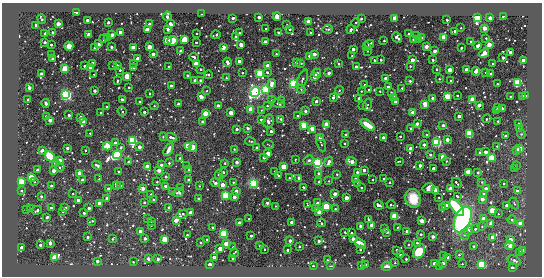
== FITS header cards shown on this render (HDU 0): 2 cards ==
NAXIS1  =                  540 / length of data axis 1
NAXIS2  =                  274 / length of data axis 2

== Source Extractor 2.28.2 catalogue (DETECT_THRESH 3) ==
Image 540 x 274 px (HDU 0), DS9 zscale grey, 1 PNG px = 1 image px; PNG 544 x 278 px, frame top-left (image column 1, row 274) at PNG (2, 3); each listed source drawn as its Kron ellipse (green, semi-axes under 4 px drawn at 4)
Background -19.9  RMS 180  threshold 547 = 3 sigma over >= 5 px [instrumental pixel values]
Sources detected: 572; of the 572, the 500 brightest by FLUX_AUTO listed and drawn (72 fainter detections omitted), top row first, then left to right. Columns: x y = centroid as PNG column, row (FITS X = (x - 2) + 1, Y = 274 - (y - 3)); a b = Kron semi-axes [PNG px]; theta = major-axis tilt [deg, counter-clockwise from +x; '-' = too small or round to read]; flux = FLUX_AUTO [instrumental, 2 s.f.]
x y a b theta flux
77 13 3 3 - 7.7e+04
202 14 3 2 - 5.2e+04
167 16 5 3 - 1.4e+05
503 16 4 2 - 1.6e+04
259 17 3 3 - 1.6e+05
277 17 4 4 - 1.2e+05
233 18 3 3 - 6.0e+04
395 18 3 3 - 8.9e+05
477 18 3 3 - 6.4e+06
490 18 3 3 - 2.6e+05
42 19 4 3 - 3.8e+04
361 19 3 2 - 2.0e+04
87 20 3 3 - 9.1e+04
447 20 3 3 - 4.0e+04
108 22 3 3 - 6.4e+04
309 22 3 3 - 9.9e+05
170 23 4 3 - 1.2e+05
356 23 4 2 - 1.8e+04
58 24 3 3 - 4.7e+05
149 24 4 3 - 3.8e+04
36 25 4 3 - 7.4e+04
287 25 3 2 - 1.8e+04
461 28 3 2 - 1.4e+04
484 28 3 3 - 4.7e+05
168 29 3 3 - 3.3e+04
266 29 3 2 - 1.7e+04
290 29 3 3 - 3.6e+04
328 29 5 2 - 1.4e+04
147 30 3 3 - 6.8e+05
351 30 4 3 - 4.7e+04
455 31 3 3 - 6.4e+04
53 32 3 3 - 2.8e+04
120 32 3 3 - 2.6e+05
45 33 3 2 - 2.9e+04
197 33 3 3 - 2.0e+04
239 33 3 2 - 1.5e+04
278 33 3 2 - 1.3e+04
311 33 3 2 - 1.6e+04
409 34 3 2 - 2.6e+04
89 35 3 3 - 3.4e+05
112 35 3 3 - 2.0e+05
216 35 4 3 - 2.8e+04
235 36 3 2 - 1.3e+04
417 36 3 2 - 1.1e+04
108 37 4 3 - 3.3e+04
397 37 6 4 -49 1.2e+05
444 37 3 3 - 1.2e+06
422 38 3 3 - 9.1e+04
486 38 3 2 - 1.4e+04
103 39 4 3 - 1.7e+04
185 39 3 3 - 1.7e+06
414 39 3 3 - 1.8e+05
419 39 3 3 - 5.2e+04
167 40 3 3 - 1.3e+06
173 41 5 5 - 2.4e+05
384 41 3 2 - 2.1e+04
471 41 3 2 - 2.2e+04
45 42 3 3 - 8.6e+04
196 42 3 2 - 2.6e+04
265 42 3 3 - 9.6e+04
98 44 3 3 - 1.4e+05
369 44 5 3 - 9.6e+04
51 45 3 3 - 4.3e+04
241 45 3 3 - 4.3e+05
489 45 3 3 - 5.3e+05
69 46 4 4 - 1.0e+05
426 46 3 3 - 2.3e+05
477 46 4 3 - 1.4e+05
111 47 3 3 - 6.1e+04
133 47 3 3 - 6.0e+05
149 47 3 3 - 5.8e+05
223 47 3 3 - 5.6e+05
367 47 3 3 - 4.3e+04
95 48 3 3 - 5.3e+04
461 48 3 2 - 3.5e+04
353 49 3 3 - 1.6e+05
180 51 3 3 - 4.6e+04
367 51 3 2 - 1.6e+04
435 51 3 3 - 1.9e+05
510 52 3 3 - 2.1e+05
484 53 5 3 - 5.9e+05
51 54 2 2 - 1.2e+04
153 54 3 3 - 2.0e+05
276 54 3 3 - 2.1e+04
314 54 3 3 - 2.4e+05
309 56 3 3 - 5.0e+04
352 56 3 2 - 2.1e+04
194 57 5 3 - 4.7e+04
137 58 3 3 - 1.5e+05
503 58 3 3 - 8.9e+04
52 59 3 3 - 4.8e+04
375 60 3 3 - 6.7e+04
381 60 3 3 - 4.0e+04
412 60 3 3 - 3.1e+05
433 60 3 3 - 4.4e+04
523 60 3 3 - 5.3e+04
239 61 3 3 - 2.1e+05
227 62 4 3 - 1.4e+05
93 63 3 3 - 5.1e+05
133 63 3 3 - 4.9e+04
296 63 3 3 - 1.2e+05
301 63 3 3 - 2.9e+04
196 64 3 3 - 8.2e+05
338 64 3 3 - 2.7e+04
493 64 3 3 - 2.7e+04
117 65 3 3 - 4.0e+04
84 66 3 2 - 2.6e+04
113 66 2 2 - 1.2e+04
169 66 3 2 - 1.5e+04
268 66 3 3 - 4.3e+05
356 66 3 3 - 5.5e+04
410 66 3 3 - 1.5e+04
134 67 4 3 - 2.4e+05
90 68 3 2 - 3.0e+04
65 69 3 3 - 3.7e+06
201 69 3 3 - 2.6e+04
436 69 3 3 - 2.2e+04
120 70 3 2 - 4.1e+04
450 70 3 3 - 4.9e+05
466 70 3 3 - 3.4e+05
476 71 4 3 - 2.0e+05
267 72 3 3 - 2.4e+04
486 72 3 2 - 1.6e+04
242 73 3 2 - 1.8e+04
260 73 4 3 - 3.3e+06
317 73 5 3 - 3.2e+05
329 73 3 3 - 9.6e+04
42 74 3 3 - 2.6e+05
94 74 2 2 - 1.2e+04
490 74 3 3 - 5.4e+04
188 75 3 3 - 5.6e+04
208 75 4 3 - 2.8e+04
127 76 3 3 - 1.3e+06
315 76 3 3 - 4.8e+05
226 78 3 3 - 1.7e+04
386 78 3 3 - 2.0e+05
302 79 10 4 67 3.0e+04
439 79 3 3 - 1.6e+04
118 80 3 3 - 2.9e+04
195 80 3 3 - 1.5e+05
200 80 3 3 - 5.2e+04
451 80 3 3 - 4.1e+04
410 81 3 3 - 3.7e+04
293 83 4 3 - 5.6e+06
517 83 4 3 - 4.4e+06
272 84 5 3 - 2.7e+05
497 84 3 2 - 1.3e+04
365 85 3 3 - 3.8e+04
171 86 4 3 - 5.8e+04
129 87 3 2 - 2.4e+04
388 87 3 3 - 6.6e+04
29 88 3 3 - 2.4e+05
402 88 3 2 - 1.9e+04
265 89 3 3 - 6.5e+06
301 89 4 3 - 1.6e+04
368 89 3 3 - 1.6e+04
339 90 4 4 - 1.1e+04
95 91 3 3 - 1.3e+05
207 91 3 2 - 1.2e+04
361 91 3 3 - 1.2e+04
380 91 3 3 - 1.3e+04
255 92 5 4 - 5.1e+06
391 92 3 3 - 1.5e+04
149 93 3 2 - 1.4e+04
65 95 4 4 - 4.8e+06
457 95 3 3 - 2.3e+04
448 96 3 3 - 1.2e+06
522 96 3 3 - 4.3e+04
525 96 3 3 - 2.6e+04
201 97 3 3 - 3.7e+05
333 97 4 3 - 6.8e+04
511 97 3 3 - 7.3e+04
359 98 3 3 - 7.9e+04
394 98 3 3 - 2.6e+05
433 98 3 3 - 1.9e+05
472 99 3 3 - 9.4e+05
28 100 3 3 - 1.3e+05
123 100 4 3 - 3.3e+04
271 100 3 3 - 1.1e+04
281 100 3 3 - 2.3e+04
316 101 3 3 - 7.9e+04
140 102 3 3 - 4.5e+04
395 102 3 3 - 1.7e+05
46 103 4 3 - 3.6e+04
179 104 3 3 - 2.0e+05
278 104 6 3 -16 1.8e+04
425 104 3 3 - 8.9e+05
362 105 3 2 - 1.2e+04
367 105 6 3 71 1.2e+04
479 105 4 3 - 1.8e+05
154 106 4 3 - 1.3e+04
218 106 3 3 - 2.1e+05
267 106 3 3 - 1.3e+04
107 107 3 3 - 4.4e+04
497 107 3 3 - 6.0e+04
502 108 3 3 - 4.8e+04
251 109 3 3 - 1.3e+06
261 110 4 4 - 1.3e+04
122 111 5 3 - 2.8e+04
305 111 3 3 - 8.5e+04
496 111 3 3 - 2.1e+05
144 112 3 3 - 9.1e+04
101 113 3 2 - 1.9e+04
205 113 3 3 - 1.1e+06
231 113 3 3 - 4.3e+05
413 113 4 3 - 3.2e+05
69 115 3 3 - 4.5e+04
46 116 3 3 - 1.7e+04
297 116 3 2 - 1.7e+04
459 116 3 3 - 1.2e+05
81 118 3 3 - 2.3e+05
281 119 3 3 - 3.1e+04
487 119 4 3 - 2.6e+04
50 120 3 3 - 2.5e+05
261 120 3 3 - 5.6e+04
268 121 7 5 77 4.3e+04
498 121 3 2 - 1.3e+04
84 122 4 3 - 3.7e+05
203 122 3 3 - 1.5e+05
518 123 3 2 - 1.9e+04
326 124 3 3 - 5.5e+05
417 124 3 3 - 1.5e+05
304 125 3 3 - 2.7e+06
368 125 8 4 -35 2.0e+05
443 125 3 3 - 6.7e+04
248 128 3 3 - 6.4e+04
237 129 3 3 - 8.4e+04
313 129 4 3 - 1.6e+06
411 129 3 3 - 5.4e+04
519 129 3 3 - 1.4e+05
271 131 3 3 - 8.1e+04
90 133 3 2 - 2.2e+04
345 134 3 3 - 2.9e+04
469 134 3 3 - 5.2e+06
521 134 4 4 - 1.3e+04
426 135 3 3 - 1.3e+04
400 136 3 2 - 2.1e+04
505 136 3 3 - 4.9e+04
163 137 3 3 - 1.8e+04
171 137 6 3 -16 7.3e+04
320 137 3 3 - 2.1e+05
383 138 3 3 - 2.9e+05
447 139 3 3 - 2.6e+05
133 141 3 3 - 7.3e+06
251 141 5 3 - 1.3e+04
115 142 3 3 - 5.2e+04
437 142 4 3 - 5.3e+06
321 143 8 2 -67 1.4e+04
345 144 3 3 - 2.5e+04
268 145 5 2 - 1.1e+04
424 145 4 4 - 2.6e+04
107 146 4 3 - 1.6e+06
189 146 3 3 - 5.4e+06
497 146 4 3 - 1.2e+04
139 147 3 3 - 1.8e+05
193 147 5 3 - 7.3e+05
256 147 3 3 - 5.2e+04
67 148 3 3 - 1.0e+05
121 148 3 3 - 4.6e+04
520 148 4 3 - 5.1e+05
234 149 3 3 - 1.5e+04
410 149 4 3 - 3.5e+05
42 150 3 3 - 1.3e+05
85 150 3 3 - 2.3e+04
169 150 7 3 62 1.1e+05
517 150 3 3 - 5.3e+05
486 152 3 3 - 2.2e+05
268 153 4 4 - 1.0e+05
480 153 3 3 - 1.5e+05
117 155 4 3 - 8.6e+06
430 155 3 3 - 6.3e+04
50 156 6 4 -46 2.9e+05
264 157 3 3 - 4.7e+04
443 157 3 3 - 5.0e+05
180 158 3 2 - 2.1e+04
491 158 4 3 - 2.0e+06
295 159 3 2 - 1.2e+04
60 160 3 3 - 2.7e+04
309 160 5 4 - 2.5e+04
352 161 5 3 - 2.9e+05
399 161 4 2 - 1.1e+04
446 161 3 3 - 1.8e+04
129 162 3 3 - 1.7e+05
237 162 3 3 - 1.4e+05
329 162 5 3 - 1.1e+05
55 163 3 3 - 4.1e+04
169 163 3 3 - 2.0e+04
225 163 3 3 - 2.1e+04
318 163 4 4 - 4.9e+06
97 165 5 3 - 9.8e+04
161 165 3 3 - 9.0e+04
420 165 3 3 - 8.7e+04
147 166 3 3 - 5.2e+05
186 166 3 3 - 1.9e+04
516 166 3 3 - 1.8e+04
60 167 4 3 - 2.3e+04
284 167 3 3 - 1.1e+06
433 168 3 3 - 1.0e+05
514 168 3 3 - 2.3e+04
38 170 3 3 - 2.4e+04
159 170 3 3 - 2.8e+05
189 170 3 3 - 6.3e+04
364 170 3 3 - 1.6e+05
54 171 3 3 - 2.2e+05
275 171 3 2 - 1.6e+04
118 172 3 3 - 2.6e+04
223 172 3 3 - 5.4e+04
357 172 3 3 - 5.0e+04
468 172 3 3 - 1.3e+06
478 172 3 3 - 6.1e+04
80 173 3 3 - 5.4e+05
318 173 3 3 - 5.6e+04
337 174 3 3 - 2.3e+04
219 175 4 3 - 6.8e+04
278 176 4 3 - 8.0e+04
31 177 3 3 - 1.5e+06
166 177 3 3 - 7.0e+04
289 178 3 3 - 2.0e+04
299 178 3 3 - 9.3e+04
99 179 3 2 - 1.1e+04
356 179 3 3 - 1.7e+05
384 179 3 3 - 4.3e+04
82 180 3 3 - 2.1e+04
189 180 3 3 - 6.0e+04
373 180 3 3 - 2.7e+04
329 181 3 3 - 1.2e+04
21 182 3 3 - 2.9e+06
35 182 3 2 - 1.1e+04
157 182 3 3 - 1.4e+04
233 182 3 3 - 1.4e+04
319 182 3 2 - 2.2e+04
390 182 3 3 - 3.3e+04
482 182 4 3 - 1.1e+04
215 183 5 3 - 3.5e+04
253 183 4 4 - 4.8e+06
358 183 3 3 - 6.5e+04
457 183 5 2 - 3.1e+04
504 183 3 3 - 2.5e+04
51 185 3 2 - 1.1e+04
121 185 3 2 - 1.3e+04
222 185 3 3 - 4.4e+05
116 186 3 3 - 7.4e+04
165 186 3 3 - 6.3e+04
199 186 3 2 - 1.1e+04
303 187 3 2 - 1.8e+04
108 188 3 3 - 6.4e+04
181 188 3 3 - 7.5e+04
361 188 3 3 - 3.3e+04
429 188 6 4 12 1.3e+05
486 188 4 3 - 2.9e+04
143 189 4 3 - 1.5e+05
450 189 3 3 - 6.2e+05
436 190 3 3 - 6.5e+05
21 191 3 2 - 1.2e+04
236 191 3 3 - 1.3e+05
517 191 3 3 - 9.0e+04
172 192 3 2 - 1.1e+04
73 193 2 2 - 1.4e+04
178 193 5 4 - 2.9e+04
151 194 3 2 - 3.9e+04
335 194 3 3 - 2.2e+05
226 195 3 3 - 5.8e+06
484 195 3 3 - 4.7e+05
41 196 3 3 - 4.5e+04
234 197 3 3 - 2.7e+05
458 197 3 3 - 3.1e+04
107 198 3 3 - 1.5e+05
346 198 3 3 - 4.3e+05
413 198 9 8 - 2.3e+05
439 198 3 2 - 1.1e+04
153 199 3 3 - 2.9e+04
198 199 3 3 - 2.0e+04
482 199 3 3 - 3.5e+05
78 200 3 3 - 1.5e+05
144 202 3 3 - 4.1e+04
99 203 3 3 - 4.1e+05
267 203 3 3 - 7.2e+04
317 203 3 3 - 1.5e+05
514 203 6 3 -64 1.3e+04
307 205 3 2 - 1.9e+04
379 205 5 3 - 3.2e+04
391 205 4 3 - 2.9e+04
446 205 3 3 - 5.4e+04
507 205 3 3 - 2.5e+05
276 206 3 2 - 1.2e+04
169 207 3 3 - 4.2e+04
326 207 3 3 - 3.6e+06
442 207 3 3 - 3.7e+04
51 208 3 3 - 7.6e+04
65 208 3 3 - 6.6e+04
89 208 3 3 - 1.2e+05
316 208 3 3 - 2.4e+05
457 208 10 5 -52 1.3e+06
30 209 4 2 - 2.0e+04
335 209 3 3 - 1.9e+04
27 210 3 2 - 1.3e+04
37 210 5 3 - 4.6e+04
492 210 3 3 - 1.5e+06
63 211 3 3 - 5.8e+04
190 212 3 3 - 3.2e+04
319 212 3 3 - 5.0e+05
84 213 3 3 - 4.8e+04
182 214 6 3 33 6.1e+04
498 214 3 3 - 1.5e+04
395 216 3 3 - 3.3e+06
47 217 3 3 - 2.2e+04
148 219 3 2 - 1.1e+04
249 219 3 3 - 2.5e+04
369 219 3 3 - 2.8e+04
484 219 3 3 - 5.6e+05
176 220 4 3 - 1.1e+05
463 220 13 8 67 2.4e+06
512 220 4 3 - 3.8e+04
92 221 3 2 - 2.4e+04
151 221 3 2 - 1.4e+04
422 221 3 3 - 4.8e+05
292 222 4 3 - 3.4e+04
239 223 3 3 - 2.1e+05
321 223 4 2 - 1.4e+04
491 223 3 3 - 2.3e+05
520 224 3 3 - 8.0e+05
151 225 3 2 - 2.5e+04
372 225 3 3 - 5.9e+05
361 226 3 3 - 1.6e+05
212 227 3 2 - 2.1e+04
397 227 3 2 - 1.1e+04
482 227 3 2 - 1.5e+04
385 229 3 3 - 2.2e+04
476 229 4 3 - 2.5e+04
468 230 5 4 - 6.2e+04
141 231 3 3 - 2.9e+05
407 231 3 3 - 9.4e+04
345 232 3 2 - 2.1e+04
387 232 3 3 - 5.9e+04
351 233 3 3 - 2.2e+04
224 234 3 3 - 6.0e+06
421 234 3 3 - 2.9e+04
187 235 3 3 - 2.0e+04
464 235 5 5 - 2.9e+04
251 236 3 3 - 6.2e+04
433 236 3 3 - 1.5e+05
88 237 3 3 - 6.4e+04
493 237 3 3 - 4.5e+05
145 238 3 3 - 8.7e+04
112 239 2 2 - 1.1e+04
165 239 3 3 - 2.2e+06
207 239 3 2 - 1.5e+04
353 239 3 3 - 2.8e+05
510 240 3 3 - 3.8e+05
290 241 4 3 - 1.4e+05
319 241 3 3 - 6.5e+04
200 242 3 2 - 1.1e+04
50 243 3 3 - 1.9e+05
417 243 3 3 - 3.2e+04
226 244 3 3 - 7.4e+05
360 244 6 3 -37 2.1e+05
40 245 3 3 - 1.1e+05
408 245 3 3 - 2.4e+04
259 246 3 2 - 1.2e+04
299 246 3 3 - 3.1e+04
510 246 4 3 - 3.6e+05
22 247 3 3 - 2.4e+05
233 247 3 3 - 2.4e+04
474 247 3 3 - 1.4e+05
220 249 3 3 - 5.4e+05
265 249 3 2 - 1.9e+04
287 250 3 3 - 3.7e+04
360 250 3 2 - 2.1e+04
397 250 3 3 - 2.3e+04
523 250 3 3 - 7.4e+04
419 251 7 5 63 3.5e+05
519 252 3 3 - 5.4e+04
234 253 4 2 - 1.8e+04
400 255 3 3 - 3.3e+04
444 255 3 3 - 1.0e+05
459 255 3 3 - 1.6e+04
55 257 3 3 - 2.8e+06
214 257 3 3 - 2.5e+05
448 257 3 3 - 4.5e+04
148 259 3 3 - 2.6e+04
158 259 3 3 - 8.5e+04
233 259 3 3 - 7.6e+04
406 259 3 3 - 3.7e+04
327 260 3 2 - 1.2e+04
514 260 7 4 -26 3.4e+04
97 261 3 3 - 1.3e+05
133 262 3 2 - 1.5e+04
395 263 3 2 - 1.2e+04
434 263 3 3 - 1.7e+05
443 263 3 3 - 3.1e+04
366 264 3 3 - 1.5e+04
462 264 3 2 - 1.2e+04
209 265 3 3 - 3.1e+05
362 265 3 3 - 2.3e+04
482 265 3 3 - 6.1e+06
313 266 3 3 - 3.6e+04
331 266 3 3 - 2.3e+04
387 267 5 3 - 6.7e+04
440 267 3 2 - 1.4e+04
512 268 3 3 - 2.0e+05
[72 fainter detections neither listed nor drawn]